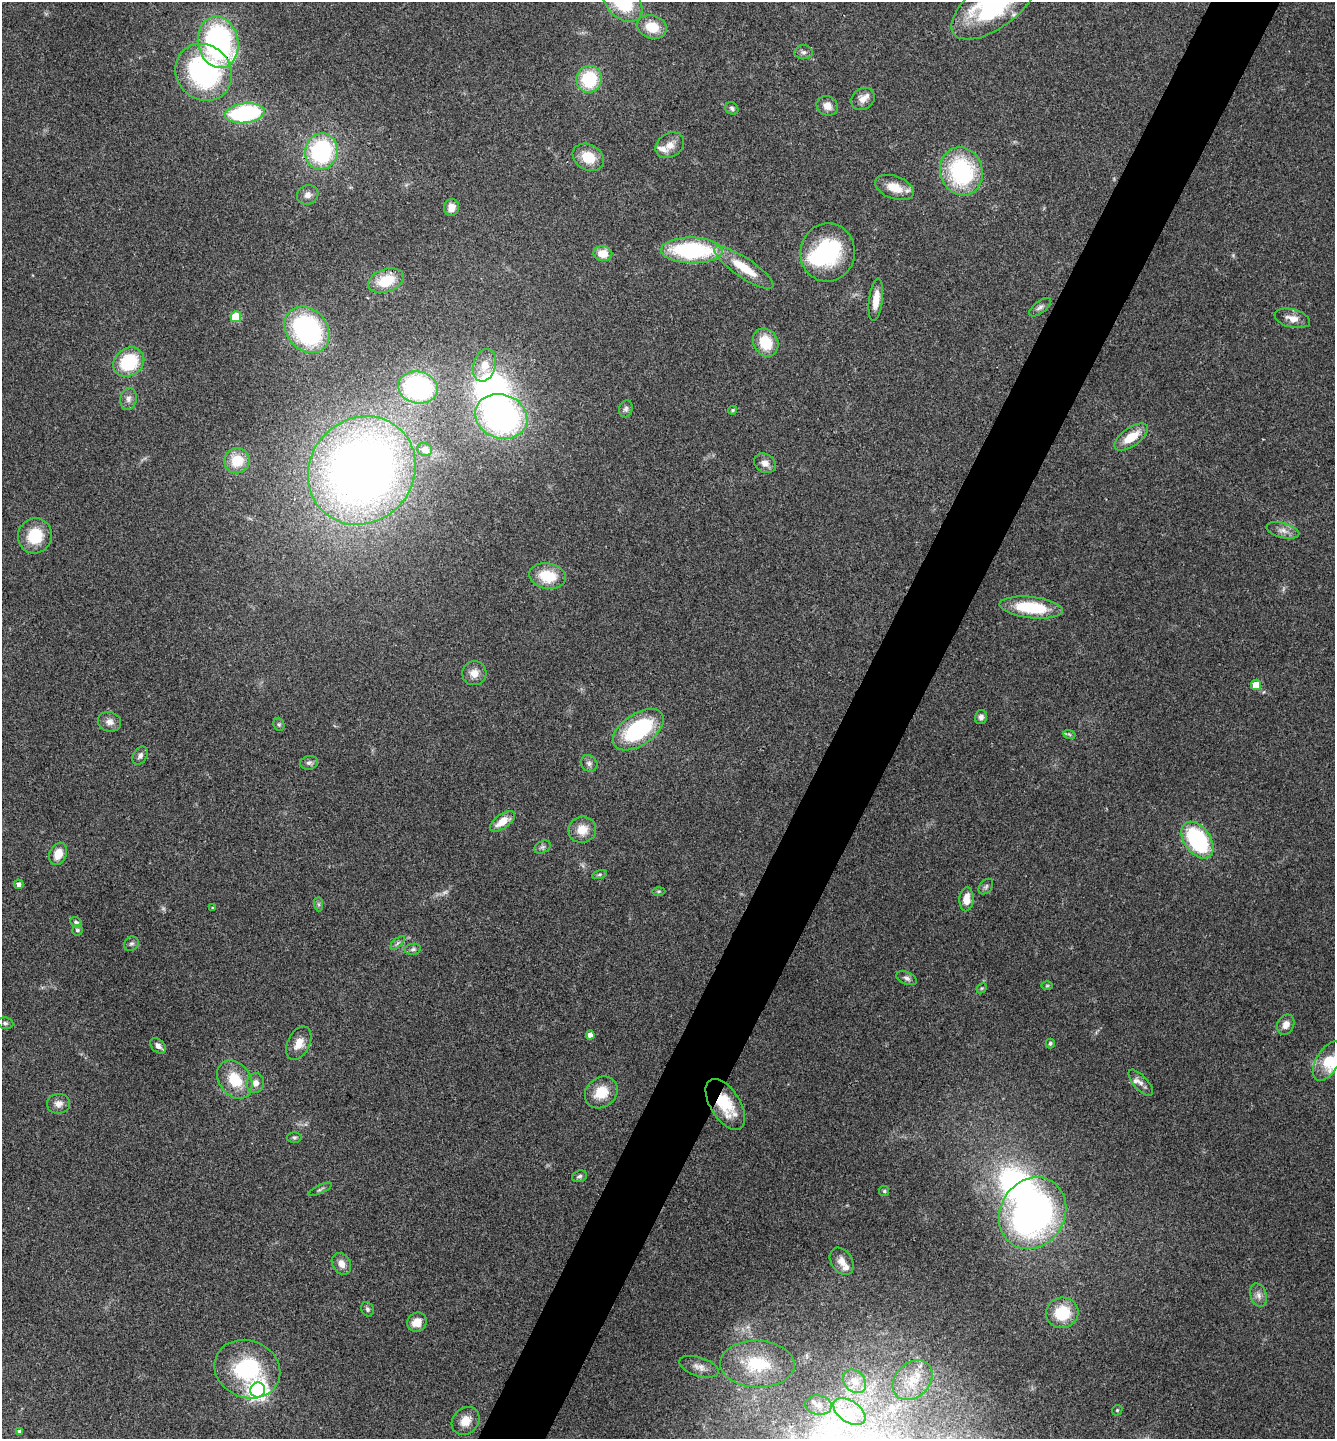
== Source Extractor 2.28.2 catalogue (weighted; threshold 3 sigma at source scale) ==
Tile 10 of 4 x 4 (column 2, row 3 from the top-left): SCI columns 1619-2951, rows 1441-2877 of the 5766 x 5758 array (HDU 1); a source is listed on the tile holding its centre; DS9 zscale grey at full resolution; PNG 1337 x 1441 px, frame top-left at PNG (2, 2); each listed source drawn as its Kron ellipse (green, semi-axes under 4 px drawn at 4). Shown black and unused: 5% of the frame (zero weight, under 3 of 4 exposures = <1% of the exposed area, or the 3 px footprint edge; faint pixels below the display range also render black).
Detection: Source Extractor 2.28.2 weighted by HDU 2 'WHT'; one run over the whole footprint, this tile lists its part. Background 0.123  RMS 0.0064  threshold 0.0289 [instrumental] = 3 sigma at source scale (4.5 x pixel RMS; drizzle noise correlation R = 1.50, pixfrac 1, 0.05/0.05 arcsec/px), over >= 5 px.
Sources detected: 120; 2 too faint to see at this stretch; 3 inside a brighter object's white glare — neither listed nor drawn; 5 inside a brighter listed object's ellipse — not listed separately; the other 110 listed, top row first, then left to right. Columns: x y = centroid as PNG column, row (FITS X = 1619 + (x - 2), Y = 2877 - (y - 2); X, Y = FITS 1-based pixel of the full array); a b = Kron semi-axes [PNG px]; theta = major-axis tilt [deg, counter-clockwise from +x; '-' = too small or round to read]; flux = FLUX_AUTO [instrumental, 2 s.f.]
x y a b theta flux
623 2 23 15 -44 38
994 5 49 23 36 96
652 27 15 11 -18 15
218 42 26 20 -79 140
804 52 9 7 0 2.2
204 72 30 27 -47 110
589 79 13 12 - 35
863 99 12 10 35 5.4
827 106 11 9 -24 5.9
732 108 7 5 -37 1.6
245 113 20 10 7 79
670 145 15 12 34 6.5
321 151 18 16 81 77
588 157 16 12 -31 14
961 171 24 21 -73 76
894 187 20 11 -20 11
308 195 11 9 26 3.7
452 207 8 7 - 6
692 250 31 13 -1 72
828 252 29 27 79 58
603 254 9 7 -7 11
744 268 35 9 -34 20
386 281 18 11 19 19
876 300 21 7 83 9
1040 307 13 6 37 2.5
236 317 5 5 - 27
1292 318 18 9 -14 6.2
307 330 25 20 -49 110
766 342 15 12 -60 19
129 362 16 13 36 36
485 365 16 11 74 9.8
418 387 20 16 -11 91
128 399 11 8 79 3.3
626 409 8 6 72 1.8
733 410 4 4 - 1
501 417 26 22 -20 180
1131 437 20 9 35 14
425 449 7 6 - 5
237 461 13 12 - 16
765 463 11 9 -31 4.2
362 470 56 51 47 520
1283 530 17 7 -14 4.6
35 536 18 17 - 22
548 576 18 12 -10 20
1031 607 32 10 -6 34
474 673 12 12 - 5.9
1256 685 5 5 - 13
981 717 7 6 - 2.1
109 722 12 9 -15 4.3
279 724 7 5 -69 1.2
638 730 28 16 34 61
1069 734 6 4 -19 0.97
140 756 10 7 61 2.4
309 763 9 6 8 2
589 763 9 7 -45 2.4
503 821 14 7 35 9.6
582 830 14 13 - 9.8
1197 840 20 13 -54 67
542 847 9 5 26 1.8
58 854 11 8 68 9.3
599 874 8 3 19 0.97
19 884 5 4 - 2.5
986 887 9 6 50 1.5
659 891 7 4 1 0.87
966 899 12 7 86 7.9
319 904 7 4 -89 1.3
213 908 4 3 - 0.72
76 922 6 5 - 1.3
77 930 5 5 - 1.2
397 943 9 4 42 1.3
131 944 8 6 38 1.6
413 949 8 5 10 1.4
907 978 11 6 -22 2.1
1047 986 6 4 1 0.78
982 988 6 4 44 0.8
5 1023 8 5 -10 1.5
1286 1025 10 8 66 4.7
590 1035 4 4 - 4.4
299 1043 18 11 64 7.8
1050 1043 5 4 - 1.1
158 1046 9 6 -44 3.1
1328 1061 22 11 59 13
235 1080 21 15 -54 20
255 1083 10 9 - 4.2
1141 1083 16 7 -48 3.6
601 1092 17 14 39 14
58 1104 11 10 - 4.1
725 1104 28 14 -58 23
294 1137 7 5 0 1.2
580 1176 7 5 19 1.5
320 1189 12 3 24 1.2
884 1191 5 5 - 0.99
1033 1213 37 32 58 230
842 1261 15 10 -56 6
341 1264 11 9 -57 5
1259 1295 12 8 -72 3.7
367 1309 7 6 - 1.6
1062 1313 16 15 - 24
417 1322 10 9 - 8.3
757 1364 37 23 -2 38
699 1367 20 9 -18 5.3
247 1369 33 28 -22 58
912 1380 22 17 45 16
855 1381 13 10 -47 6.6
258 1390 7 7 - 320
818 1405 13 9 -8 6.2
1117 1410 6 4 46 0.83
849 1412 18 10 -35 11
466 1421 15 12 46 8.7
19 1432 4 4 - 1.6
Overlapping masked pixels (flux is a lower limit): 2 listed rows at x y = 218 42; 725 1104
Isophote crosses this tile's border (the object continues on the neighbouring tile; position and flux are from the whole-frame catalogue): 2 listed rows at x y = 623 2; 994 5